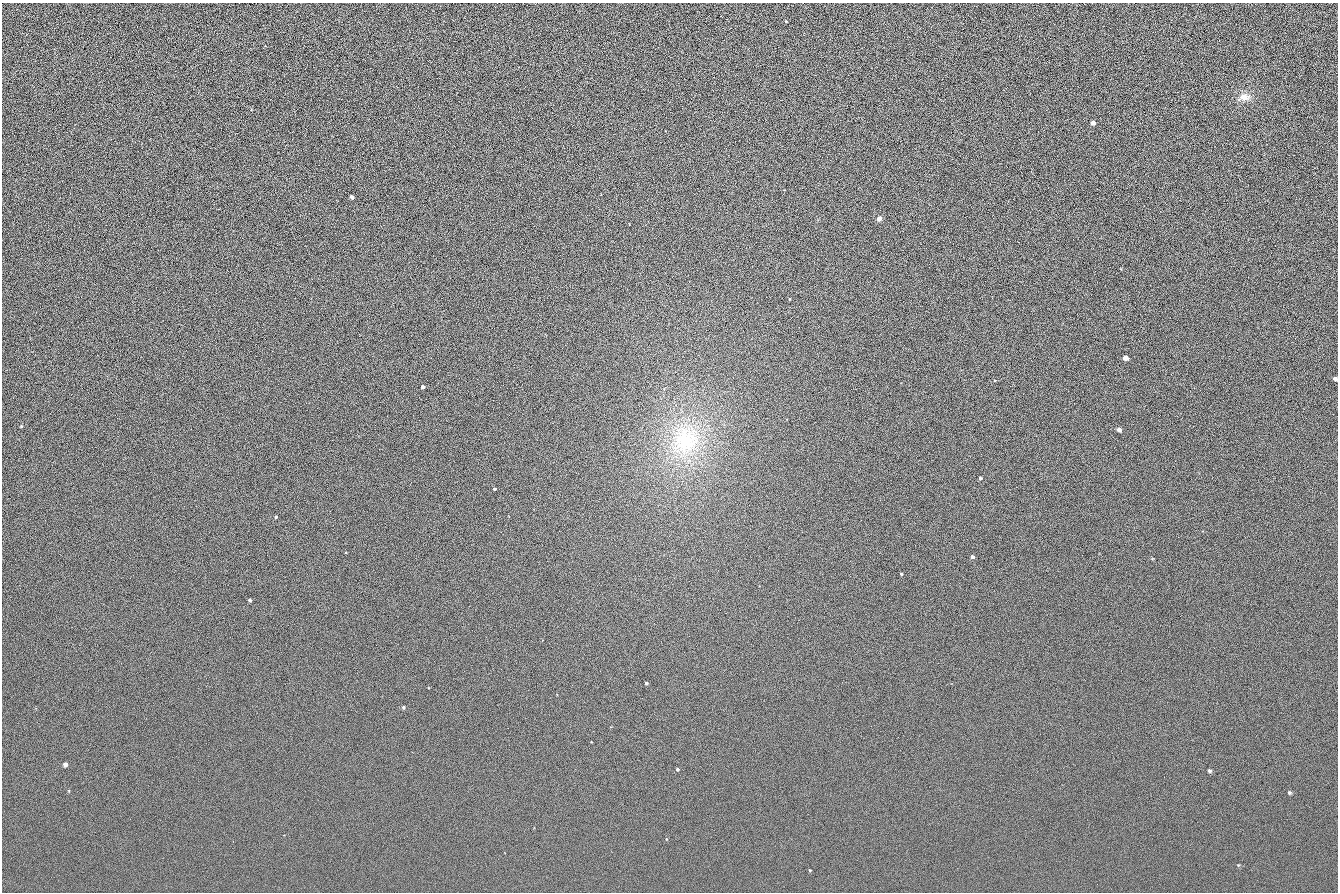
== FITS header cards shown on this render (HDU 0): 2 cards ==
NAXIS1  =                 1336 / length of data axis 1
NAXIS2  =                  890 / length of data axis 2

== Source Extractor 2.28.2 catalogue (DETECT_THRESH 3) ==
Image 1336 x 890 px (HDU 0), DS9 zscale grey, 1 PNG px = 1 image px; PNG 1340 x 894 px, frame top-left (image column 1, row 890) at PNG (2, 3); no overlay
Background 107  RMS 21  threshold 62.8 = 3 sigma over >= 5 px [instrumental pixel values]
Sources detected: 23; all 23 listed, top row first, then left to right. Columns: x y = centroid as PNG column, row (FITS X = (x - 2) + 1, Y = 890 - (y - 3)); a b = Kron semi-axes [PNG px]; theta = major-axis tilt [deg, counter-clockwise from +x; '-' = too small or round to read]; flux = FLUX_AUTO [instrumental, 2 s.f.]
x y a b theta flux
1244 97 16 10 -1 13000
1092 123 4 4 - 6700
352 197 4 3 - 6800
879 218 4 4 - 11000
789 299 3 2 - 920
1125 358 4 4 - 10000
1335 378 4 3 - 3600
422 387 4 3 - 4200
1119 430 4 4 - 5200
685 440 47 40 71 170000
980 478 4 3 - 1800
494 489 3 3 - 1800
276 517 3 3 - 2000
972 557 4 3 - 3100
901 574 3 3 - 1300
250 600 3 3 - 3000
646 683 3 3 - 1900
403 707 4 4 - 2400
65 764 4 4 - 6900
677 769 3 3 - 1900
1209 770 4 4 - 2500
1289 792 5 4 - 1900
810 870 3 3 - 1100
At the frame edge (FLAGS 8, measured only in part): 1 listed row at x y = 1335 378